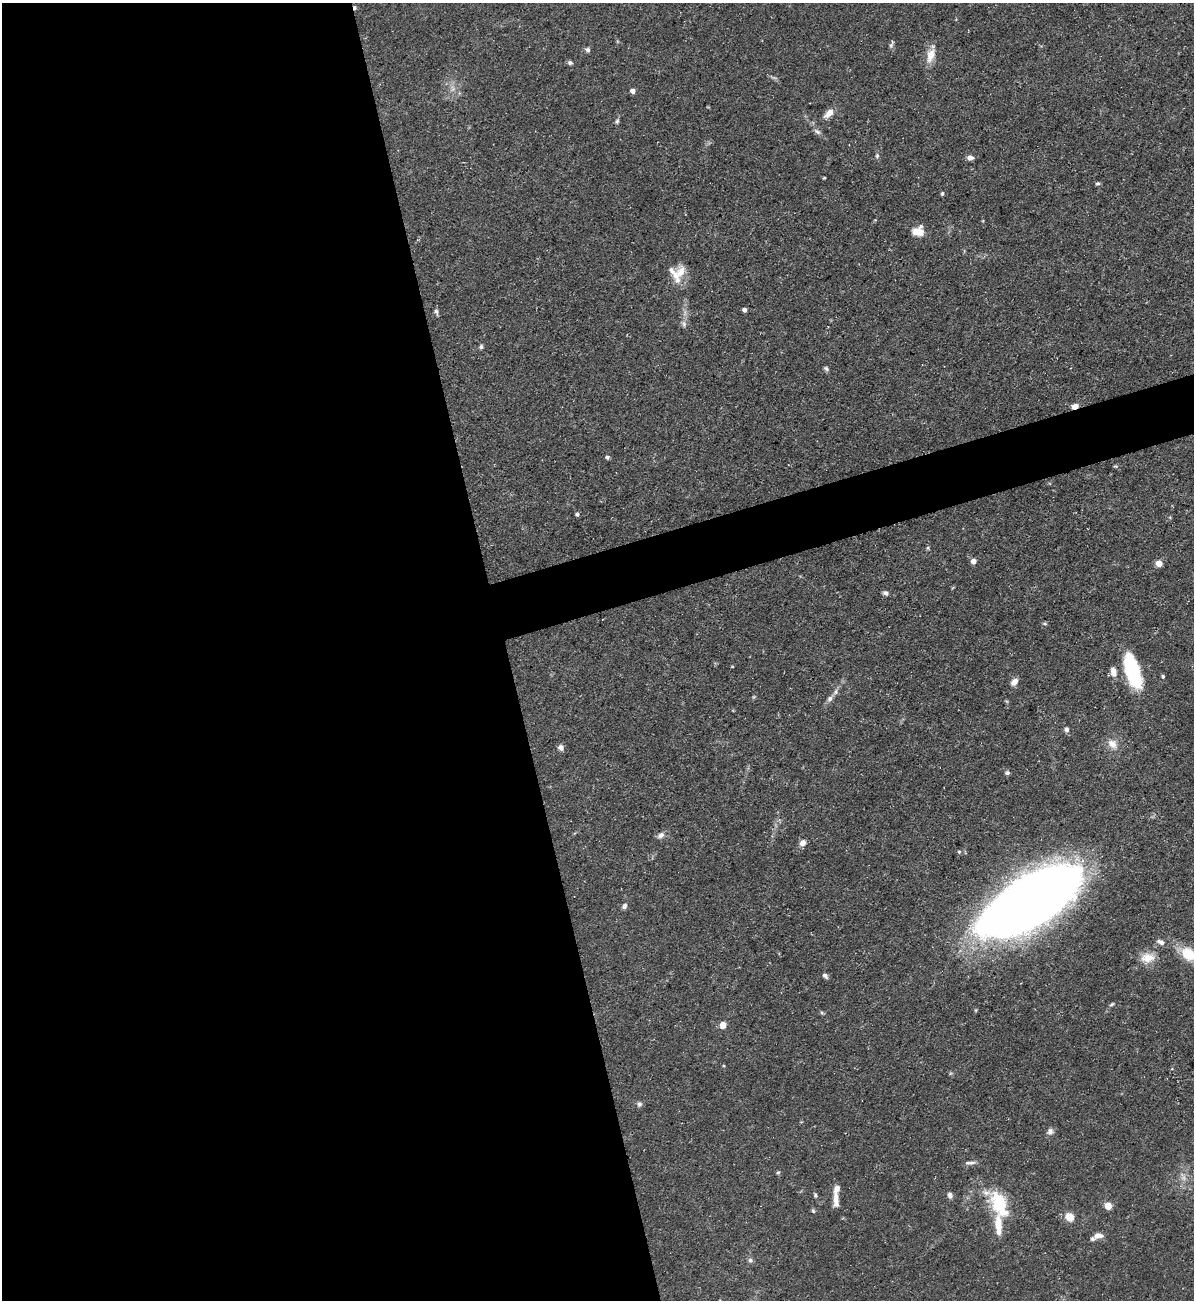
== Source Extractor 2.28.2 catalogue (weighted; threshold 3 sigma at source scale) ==
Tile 9 of 4 x 4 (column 1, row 3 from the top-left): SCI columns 142-1333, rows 1299-2596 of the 5172 x 5191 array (HDU 1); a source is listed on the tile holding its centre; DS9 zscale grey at full resolution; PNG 1196 x 1302 px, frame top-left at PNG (2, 3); no overlay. Shown black and unused: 45% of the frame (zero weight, under 3 of 5 exposures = <1% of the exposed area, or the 3 px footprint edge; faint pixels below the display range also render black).
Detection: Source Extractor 2.28.2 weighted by HDU 2 'WHT'; one run over the whole footprint, this tile lists its part. Background 0.0757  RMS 0.0041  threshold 0.0185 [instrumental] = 3 sigma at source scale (4.5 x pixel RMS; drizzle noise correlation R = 1.50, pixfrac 1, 0.05/0.05 arcsec/px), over >= 5 px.
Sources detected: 70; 1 too faint to see at this stretch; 1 inside a brighter object's white glare — not listed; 3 inside a brighter listed object's ellipse — not listed separately; the other 65 listed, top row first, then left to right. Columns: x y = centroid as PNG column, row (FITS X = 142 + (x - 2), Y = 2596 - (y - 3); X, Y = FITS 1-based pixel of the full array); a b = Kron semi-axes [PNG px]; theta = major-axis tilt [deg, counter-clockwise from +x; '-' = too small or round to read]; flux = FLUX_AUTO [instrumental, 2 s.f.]
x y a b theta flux
355 8 5 4 - 0.89
891 45 8 6 69 1
588 50 6 5 - 1.1
931 55 21 10 73 5.2
570 63 6 5 - 0.91
632 91 4 4 - 2.6
829 113 12 7 44 3.8
617 121 7 5 79 0.85
817 132 10 6 -37 1.4
877 156 6 5 - 0.75
970 158 7 5 -5 1.9
824 178 4 3 - 0.36
1098 183 6 4 -1 0.72
942 193 5 4 - 0.62
918 231 11 9 9 6.3
681 272 22 12 60 5.9
744 310 4 4 - 1.7
436 311 8 5 -73 1
684 324 10 5 -83 1.4
481 347 5 5 - 0.84
826 368 7 5 -41 0.82
1075 406 8 5 13 2.7
607 457 4 4 - 1.2
1115 466 5 4 - 0.48
577 514 5 4 - 0.79
973 561 5 4 - 3.3
1159 563 5 4 - 7.2
885 593 7 5 -26 1.2
1045 623 7 3 -9 0.56
1131 670 31 15 -77 30
1113 671 11 7 -72 2.9
1163 676 4 4 - 0.79
1014 682 9 6 49 2.9
836 692 8 4 81 1.1
830 699 9 7 62 1.5
1066 729 6 5 - 1.4
1112 744 16 11 -44 4.1
561 747 7 6 - 1.7
1007 773 6 5 - 0.94
661 835 9 6 29 1.9
803 843 7 6 - 2.4
959 852 4 4 - 0.57
1029 902 79 34 32 690
625 906 8 6 73 1.1
1161 942 11 6 -24 1.8
1189 954 22 12 -33 13
1148 958 20 12 6 6
825 976 7 5 -40 1.1
1112 1004 7 4 28 0.63
723 1025 6 5 - 4.1
639 1104 7 6 - 1.2
1050 1131 9 8 - 1.7
970 1163 15 4 5 1.5
778 1172 5 5 - 0.56
1183 1177 11 7 -69 2.3
815 1195 7 5 -71 0.71
950 1195 7 6 - 1.5
836 1199 20 7 -87 3.9
999 1204 24 13 -59 27
1108 1206 7 6 - 4
813 1211 6 4 -68 0.63
1069 1217 10 9 - 4.4
998 1226 31 9 -87 7.1
1098 1236 11 6 4 2.8
750 1260 7 6 - 1.1
Overlapping masked pixels (flux is a lower limit): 2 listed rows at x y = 355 8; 1075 406
Isophote crosses this tile's border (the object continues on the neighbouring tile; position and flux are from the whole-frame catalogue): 1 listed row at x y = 1189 954